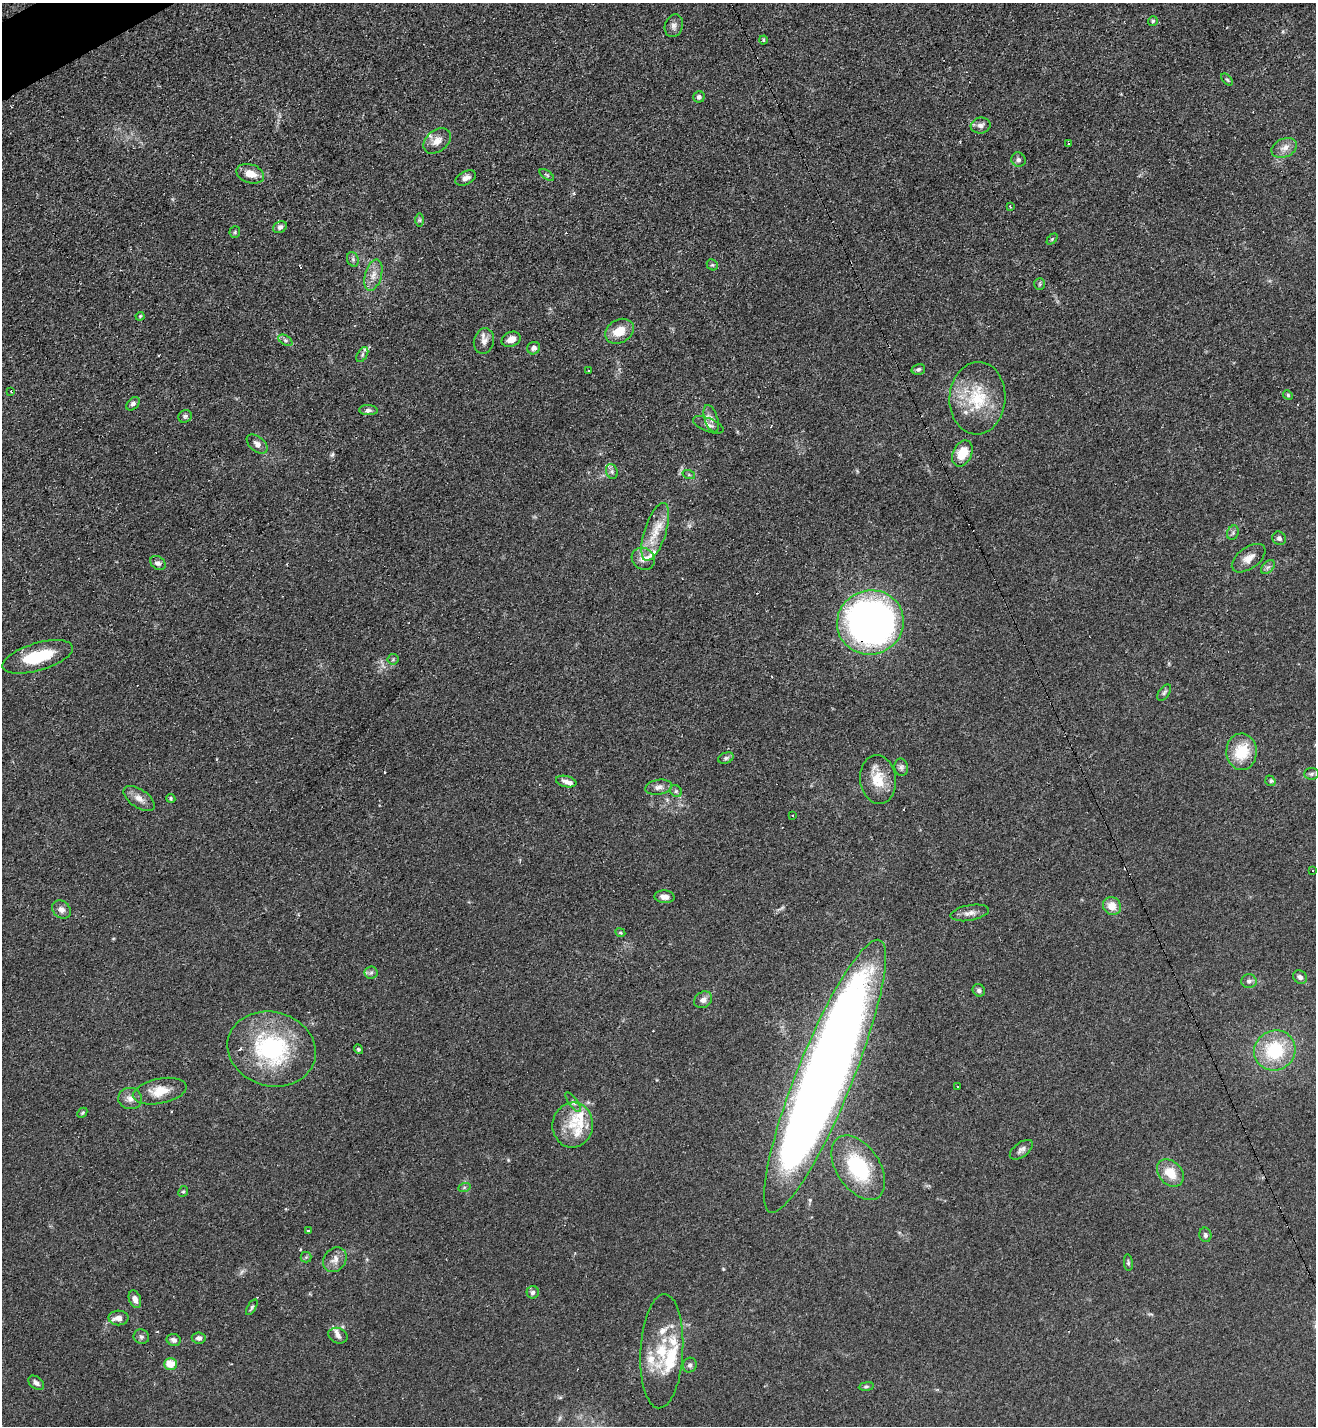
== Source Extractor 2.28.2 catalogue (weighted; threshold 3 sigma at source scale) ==
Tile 11 of 4 x 4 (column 3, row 3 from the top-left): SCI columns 2785-4098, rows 1434-2857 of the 5708 x 5718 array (HDU 1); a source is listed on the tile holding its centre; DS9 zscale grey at full resolution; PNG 1318 x 1428 px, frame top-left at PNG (2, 3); each listed source drawn as its Kron ellipse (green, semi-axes under 4 px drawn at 4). Shown black and unused: <1% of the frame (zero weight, under 3 of 4 exposures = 1% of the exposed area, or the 3 px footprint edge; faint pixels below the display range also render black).
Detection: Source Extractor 2.28.2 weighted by HDU 2 'WHT'; one run over the whole footprint, this tile lists its part. Background 0.063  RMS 0.0057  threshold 0.0258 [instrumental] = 3 sigma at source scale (4.5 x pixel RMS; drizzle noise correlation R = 1.50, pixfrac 1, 0.05/0.05 arcsec/px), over >= 5 px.
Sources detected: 131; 1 inside a brighter object's white glare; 5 cosmic-ray / hot-pixel residue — neither listed nor drawn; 15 inside a brighter listed object's ellipse — not listed separately; the other 110 listed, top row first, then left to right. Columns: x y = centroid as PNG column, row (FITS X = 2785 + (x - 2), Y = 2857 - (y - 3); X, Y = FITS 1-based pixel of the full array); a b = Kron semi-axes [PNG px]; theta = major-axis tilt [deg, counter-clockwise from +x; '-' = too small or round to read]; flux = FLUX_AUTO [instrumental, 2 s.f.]
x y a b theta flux
1153 21 5 5 - 0.8
674 26 11 9 72 2.8
763 40 4 4 - 0.59
1227 80 7 4 -44 0.92
699 97 6 5 - 1.5
981 125 10 8 8 2.7
437 141 15 10 39 5.4
1069 143 3 3 - 1.8
1284 148 13 9 23 4.3
1018 160 7 6 - 1.5
250 174 14 9 -18 7.1
547 175 8 4 -35 0.9
466 178 11 6 25 3.2
1010 206 3 2 - 1.2
420 220 7 4 -90 0.93
280 227 7 5 28 1.8
235 232 6 5 - 0.91
1052 239 6 4 46 0.72
353 259 7 5 -69 1.2
712 265 6 5 - 0.84
373 275 16 8 74 5
1040 284 6 5 - 0.92
140 316 4 4 - 0.65
619 331 15 11 29 9.8
511 339 10 7 23 4.5
285 340 8 4 -31 1.5
484 341 13 10 76 4
534 348 7 6 - 2.2
362 355 8 5 60 1.4
918 369 7 5 14 1.2
588 371 3 2 - 0.59
11 392 2 2 - 0.46
1288 395 5 4 - 0.74
977 398 36 28 87 29
133 404 8 5 47 1.7
368 410 9 5 -4 1.7
185 416 7 6 - 1.2
711 419 14 6 -72 3
708 425 16 6 -22 3
257 444 12 7 -39 2.9
962 453 13 9 65 12
612 471 7 5 -71 1.6
689 475 6 4 -19 0.76
655 532 30 11 72 12
1233 533 7 5 70 1.3
1279 538 7 6 - 1.5
1249 558 19 10 36 5.5
643 559 12 10 -36 4.7
158 563 8 6 -36 1.8
1268 567 8 5 44 1.4
870 622 33 32 - 340
38 657 36 13 16 23
393 659 5 5 - 0.82
1164 692 9 5 53 1.3
1241 752 18 15 -87 17
726 758 8 5 22 1.4
901 767 9 7 -79 1.6
1312 774 7 5 3 1.2
878 780 24 18 -83 13
566 781 10 5 -11 2.6
1270 781 5 5 - 1.1
659 787 13 7 10 3.1
676 791 6 5 - 1.2
139 798 18 9 -34 4.5
171 798 5 4 - 0.8
793 816 3 2 - 0.66
1313 870 2 2 - 0.53
664 897 10 6 -3 3.2
1112 906 9 8 - 6.3
62 910 10 8 -42 2.7
970 913 19 8 10 4.1
620 933 5 4 - 0.69
371 973 6 6 - 1.4
1300 977 7 6 - 1.8
1249 981 7 7 - 2
979 990 6 6 - 1.7
703 1000 9 7 35 3
272 1049 45 37 -16 68
358 1049 5 4 - 0.92
1275 1050 21 19 30 33
825 1076 147 28 68 990
957 1086 3 3 - 1.7
160 1091 27 12 11 11
130 1099 12 10 -12 4
573 1102 12 4 -54 1.5
82 1113 5 4 - 0.75
573 1125 22 20 82 16
1021 1150 13 7 37 2.4
858 1168 36 21 -56 42
1170 1173 15 11 -47 10
464 1188 6 4 20 0.86
183 1191 5 4 - 0.77
308 1230 4 3 - 1.6
1205 1235 7 6 - 1.4
306 1257 5 5 - 0.88
335 1260 13 11 51 4.5
1128 1263 8 4 -84 1
533 1292 6 6 - 1.8
135 1299 9 5 -69 3.5
252 1307 9 3 59 1
118 1318 10 7 -1 4.1
338 1336 10 7 -22 2.6
141 1337 8 7 - 1.5
199 1338 7 5 -7 2.1
174 1340 7 6 - 2.5
662 1351 57 21 87 29
171 1364 6 6 - 8.7
690 1365 7 7 - 1.6
36 1383 9 6 -39 2.3
866 1386 7 4 8 0.9
Overlapping masked pixels (flux is a lower limit): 2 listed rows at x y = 870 622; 825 1076